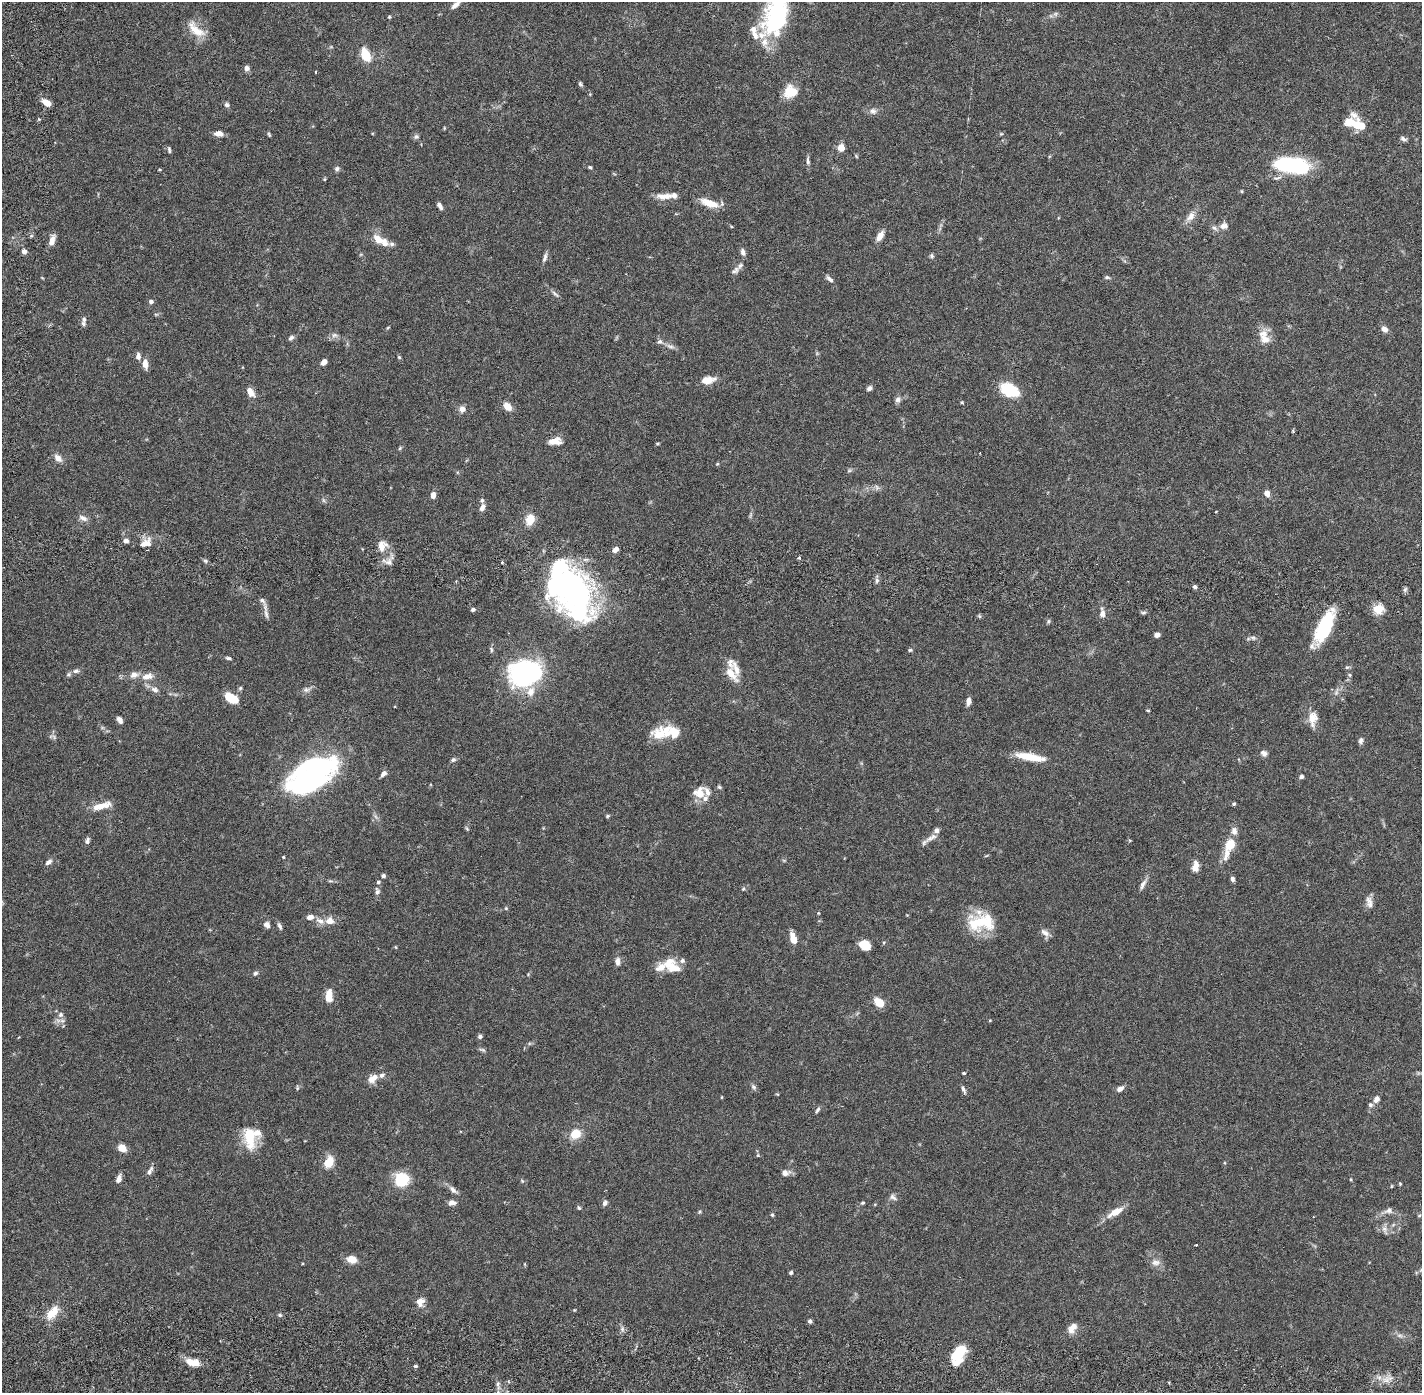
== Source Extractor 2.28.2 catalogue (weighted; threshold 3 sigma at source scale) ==
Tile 10 of 4 x 4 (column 2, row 3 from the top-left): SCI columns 1504-2923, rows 1492-2882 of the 5848 x 5874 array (HDU 1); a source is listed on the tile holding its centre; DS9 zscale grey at full resolution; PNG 1424 x 1395 px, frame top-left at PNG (2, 2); no overlay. Nothing masked; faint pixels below the display range render black.
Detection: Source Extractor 2.28.2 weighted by HDU 2 'WHT'; one run over the whole footprint, this tile lists its part. Background 0.068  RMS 0.0048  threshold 0.0195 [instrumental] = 3 sigma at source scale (4.09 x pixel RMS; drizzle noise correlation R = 1.36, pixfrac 0.8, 0.05/0.05 arcsec/px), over >= 5 px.
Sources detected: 262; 1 too faint to see at this stretch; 4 inside a brighter object's white glare — not listed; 35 inside a brighter listed object's ellipse — not listed separately; the other 222 listed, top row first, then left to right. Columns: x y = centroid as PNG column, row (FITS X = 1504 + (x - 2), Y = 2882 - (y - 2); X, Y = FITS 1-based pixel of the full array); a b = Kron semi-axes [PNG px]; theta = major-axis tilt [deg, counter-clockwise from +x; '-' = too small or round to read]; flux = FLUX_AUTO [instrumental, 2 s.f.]
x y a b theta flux
455 5 15 7 40 1.7
1055 14 7 5 45 0.6
777 16 42 26 85 29
389 17 5 4 - 0.3
196 30 29 11 -42 4.5
366 55 16 9 -65 5.7
247 68 6 6 - 1.1
316 72 3 2 - 0.29
580 84 7 4 -61 0.46
790 92 17 15 24 4.8
47 103 9 5 -32 3.2
227 105 6 6 - 0.75
873 111 10 8 -10 1.2
1354 115 21 9 -49 2
1359 125 19 9 -6 4.3
219 133 8 5 -4 2.3
1001 134 6 4 0 0.32
269 135 6 4 -63 0.37
416 137 7 7 - 0.64
1403 139 8 5 -29 0.71
841 148 6 6 - 2.8
169 150 7 4 -81 0.5
856 156 6 3 -71 0.28
808 161 12 4 -85 0.74
1292 165 32 12 -7 34
590 167 5 4 - 0.4
159 169 4 3 - 0.26
337 169 7 6 - 0.64
324 179 4 3 - 0.29
1242 191 5 3 - 0.25
665 196 22 7 3 2.8
709 203 21 8 -18 4.6
440 206 8 4 -59 0.97
1190 216 16 9 50 2.2
1224 226 11 9 6 1.5
880 236 11 6 60 2.3
52 240 13 6 73 2
380 240 19 8 -29 4.5
24 251 6 6 - 0.91
743 252 9 6 -72 1
932 256 7 5 -55 0.51
545 257 14 4 73 0.94
735 270 14 7 35 1.3
1107 277 7 4 -13 0.46
830 279 11 5 -40 0.96
555 294 13 4 -45 0.76
151 302 5 5 - 0.78
83 324 9 6 81 0.73
388 327 5 3 - 0.24
1384 329 8 6 -39 1.3
334 335 9 6 -12 0.95
291 338 7 5 39 0.67
1265 340 18 15 68 3
670 346 12 6 -19 1.1
138 356 8 6 -88 1.2
399 357 5 4 - 0.34
324 362 6 5 - 1.6
145 364 11 6 -82 2.1
708 380 16 8 11 3.2
869 388 7 5 43 0.84
1010 390 21 13 -27 9.7
250 392 11 6 -57 2.5
898 399 8 7 - 0.98
962 402 4 3 - 0.33
507 406 8 6 -50 3.1
462 409 7 7 - 1.6
1293 431 5 4 - 0.32
555 441 15 8 6 2.8
657 444 5 3 - 0.3
400 448 6 4 46 0.35
58 458 11 7 -41 1.8
717 464 5 3 - 0.29
849 470 6 5 - 0.44
877 487 8 6 -88 0.76
1267 493 7 6 - 1.5
433 495 6 5 - 1.6
323 500 7 4 -71 0.44
482 500 6 5 - 0.53
482 507 8 6 61 1.3
1216 511 3 2 - 0.22
83 518 13 7 -24 1.3
530 519 11 8 74 4.3
126 541 6 5 - 0.97
143 544 21 8 44 2.4
382 546 16 11 79 3.2
616 549 7 5 44 1.4
799 558 6 3 8 0.38
205 560 6 4 -20 0.45
389 562 10 7 13 1.5
502 562 3 3 - 0.29
877 580 8 6 -89 0.77
1195 587 5 4 - 0.61
1405 589 6 4 19 0.47
262 600 12 6 -45 1.1
473 609 5 4 - 0.72
1378 609 12 10 9 3.6
580 612 56 45 -88 36
1102 613 12 7 -86 1.5
1143 613 8 4 -3 0.5
266 614 14 5 -76 1.2
979 616 6 3 -71 0.35
1048 621 6 4 61 0.43
1324 628 37 12 63 17
1157 635 5 4 - 1.1
1253 638 7 5 -21 0.64
491 649 8 5 -73 0.52
910 650 5 5 - 0.4
228 658 7 3 -16 0.52
76 671 8 6 5 0.95
526 673 26 20 6 61
68 674 6 6 - 0.54
731 674 21 9 -51 3.7
1350 675 6 4 -88 0.43
147 676 16 8 13 2.6
240 688 6 5 - 0.42
155 689 11 7 -26 1.3
306 690 10 6 13 1.1
231 698 14 8 -32 6.2
968 701 8 5 81 1.5
1148 710 5 3 - 0.29
1312 718 19 11 88 3.3
120 720 8 5 -59 1.2
659 734 19 18 - 5.7
1361 741 8 6 -86 0.8
1264 753 9 7 -34 1
1030 757 35 8 -10 6.9
453 760 7 6 - 0.6
384 773 8 5 48 1
1301 776 5 5 - 0.69
310 777 40 17 31 85
719 787 6 5 - 0.44
700 794 15 9 -87 3.7
1234 804 4 4 - 0.4
102 806 24 7 16 3.8
607 816 6 4 19 0.39
467 829 6 4 -56 0.36
1234 831 11 8 -80 1.5
931 838 20 7 30 1.9
87 841 8 6 68 0.81
1230 845 10 7 60 6.3
1226 854 19 8 76 2.8
986 856 6 3 20 0.26
283 857 3 3 - 0.26
48 862 10 6 34 1
1195 867 10 9 - 1.9
383 876 5 4 - 0.71
1232 879 6 4 -75 0.82
330 881 8 3 -5 0.44
1143 884 16 6 64 1.3
743 889 5 4 - 0.33
377 891 10 6 -83 0.99
1369 902 16 7 -77 1.6
506 908 5 4 - 0.32
818 913 4 4 - 0.25
310 917 9 6 7 1.5
330 921 12 10 11 2.2
978 923 28 23 39 10
267 925 8 6 -54 1.3
280 926 12 5 -66 0.74
1045 933 13 7 -36 1.4
793 938 12 6 -76 3.4
884 942 5 3 - 0.29
865 945 9 8 - 5.3
396 947 5 3 - 0.23
617 962 12 6 88 1.2
672 967 23 13 -21 4.7
255 973 6 5 - 0.59
528 974 4 4 - 0.26
329 996 15 8 85 3
879 1002 10 7 -42 4.4
61 1015 8 7 - 1.1
990 1020 4 3 - 0.24
480 1036 6 5 - 0.55
482 1050 10 4 -23 0.56
964 1073 4 3 - 0.43
374 1077 11 10 - 2
753 1087 9 5 -45 0.67
297 1088 6 4 88 0.39
963 1089 10 4 -65 0.77
1120 1089 9 6 33 1.1
722 1097 4 3 - 0.2
1376 1099 8 6 65 1.5
1370 1105 6 6 - 0.67
818 1110 8 4 58 0.61
575 1133 7 6 - 8.7
250 1136 33 15 -83 7.8
122 1148 8 6 -32 3.5
758 1155 5 4 - 0.34
329 1162 11 8 65 5
150 1171 13 5 63 1.1
785 1173 9 6 3 1.7
119 1178 9 5 70 1.3
1351 1179 4 3 - 0.27
402 1180 11 10 - 14
1400 1184 4 4 - 0.28
1391 1186 5 3 - 0.23
453 1190 14 6 -41 1.4
893 1197 11 6 -42 0.97
452 1203 8 6 2 1.4
605 1203 8 6 59 0.85
863 1203 6 4 20 0.37
579 1208 5 4 - 0.43
1389 1210 12 8 22 1.4
699 1212 6 4 71 0.33
1116 1212 18 7 30 4
772 1215 5 4 - 0.41
1385 1229 13 7 -78 1.3
1196 1245 3 2 - 0.22
352 1259 9 7 -15 3.3
1156 1262 13 9 2 1.6
791 1273 4 4 - 0.58
420 1302 10 8 86 2.5
574 1310 5 3 - 0.21
52 1313 21 10 50 4.2
280 1315 5 5 - 0.44
810 1321 5 4 - 0.7
1073 1326 10 9 - 1.6
1400 1335 9 4 -9 0.77
959 1353 19 11 53 8.4
192 1362 17 8 -13 3.8
416 1366 5 4 - 0.39
498 1384 7 4 89 0.67
Isophote crosses this tile's border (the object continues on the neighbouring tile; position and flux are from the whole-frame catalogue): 2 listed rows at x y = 455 5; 777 16